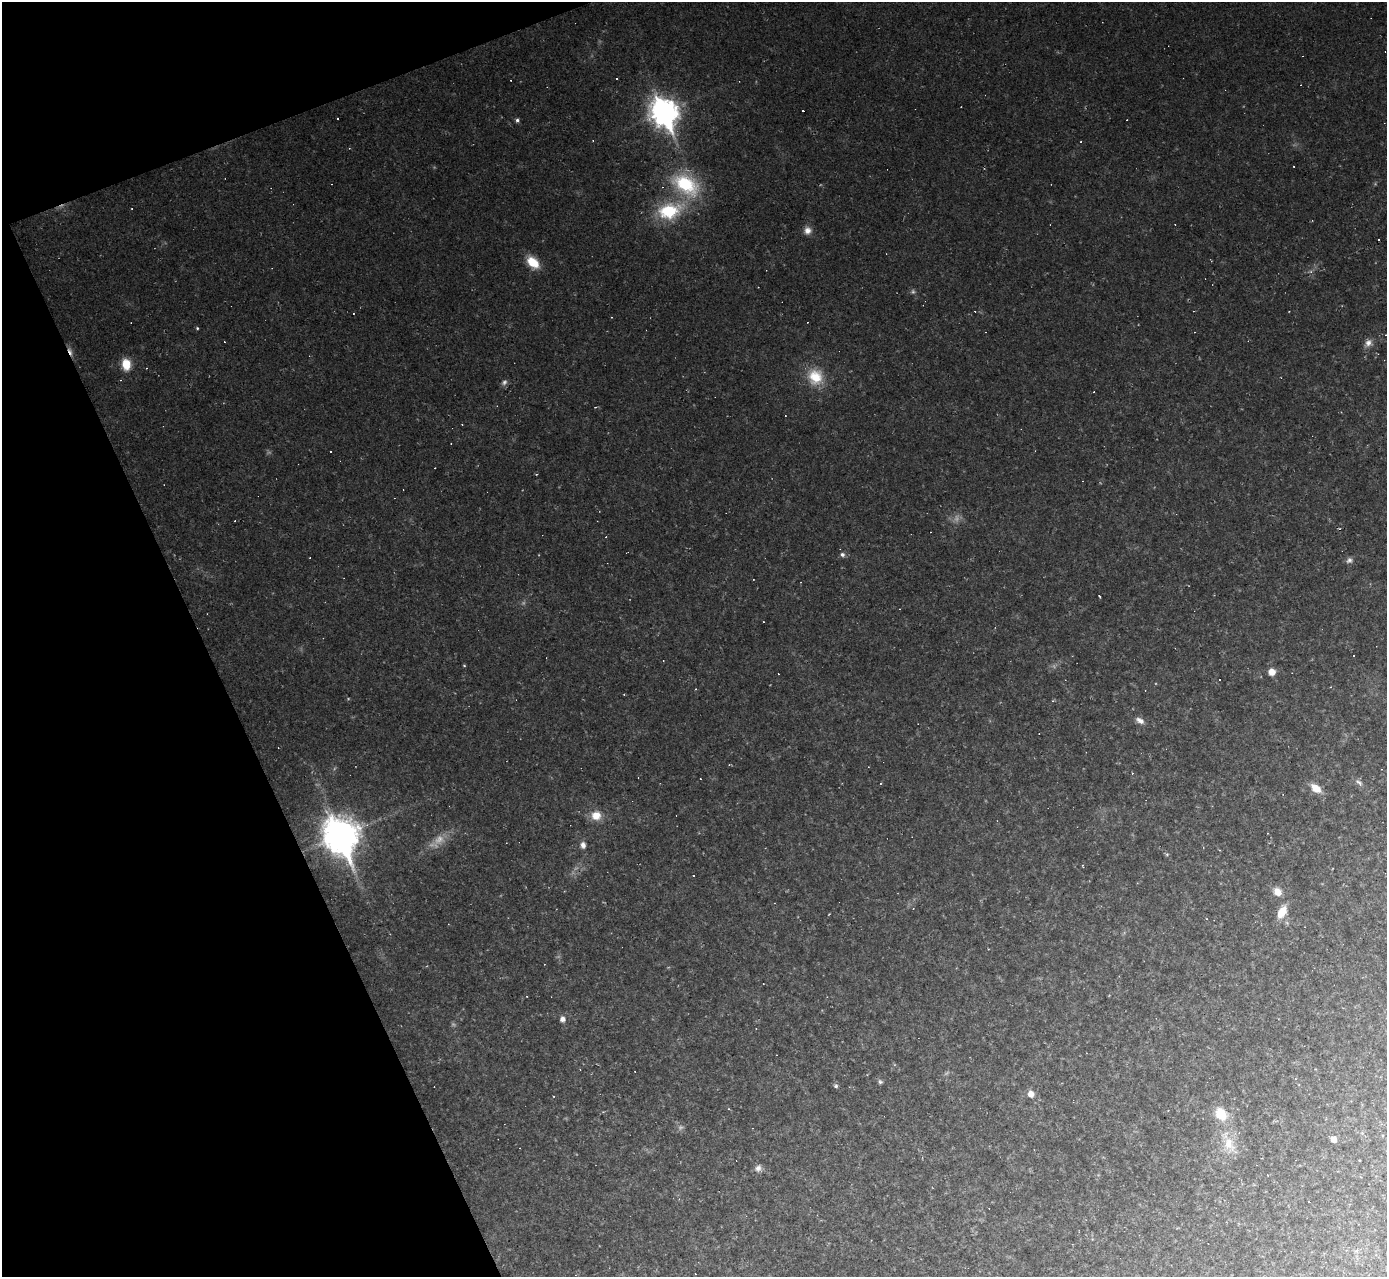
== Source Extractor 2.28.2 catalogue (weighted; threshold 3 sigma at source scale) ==
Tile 5 of 4 x 4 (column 1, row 2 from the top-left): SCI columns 1-1385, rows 2828-4102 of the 5539 x 5526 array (HDU 1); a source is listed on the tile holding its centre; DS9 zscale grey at full resolution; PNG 1389 x 1279 px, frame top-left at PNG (2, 2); no overlay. Shown black and unused: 19% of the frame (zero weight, under 2 of 3 exposures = <1% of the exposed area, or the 3 px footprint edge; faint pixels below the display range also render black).
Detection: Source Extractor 2.28.2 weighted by HDU 2 'WHT'; one run over the whole footprint, this tile lists its part. Background 0.0438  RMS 0.0071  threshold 0.032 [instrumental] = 3 sigma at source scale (4.5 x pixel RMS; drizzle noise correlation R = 1.50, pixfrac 1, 0.05/0.05 arcsec/px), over >= 5 px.
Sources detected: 91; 7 too faint to see at this stretch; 35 cosmic-ray / hot-pixel residue — not listed; the other 49 listed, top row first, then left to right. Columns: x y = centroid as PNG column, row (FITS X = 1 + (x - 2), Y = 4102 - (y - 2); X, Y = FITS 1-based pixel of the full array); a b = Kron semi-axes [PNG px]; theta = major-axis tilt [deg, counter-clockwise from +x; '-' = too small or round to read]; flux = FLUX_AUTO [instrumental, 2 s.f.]
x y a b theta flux
617 79 3 2 - 0.71
664 112 12 10 -64 790
337 118 3 2 - 0.79
517 120 6 4 72 1.7
593 141 3 3 - 0.58
686 184 37 23 -33 56
132 209 3 2 - 0.63
669 211 31 19 14 45
1175 224 3 2 - 0.49
807 231 10 9 - 5.1
1378 240 3 3 - 4.1
533 262 16 10 -43 15
611 317 3 2 - 0.45
197 328 4 4 - 0.87
1368 343 12 9 47 4.6
70 351 14 4 -69 3.3
126 364 12 9 -81 14
815 377 21 20 - 22
504 382 8 7 - 2.4
330 452 3 3 - 2.9
842 554 6 5 - 2.2
1349 560 9 6 31 2.6
1099 596 3 2 - 2.3
464 666 4 3 - 0.63
1272 672 7 6 - 7.5
1330 687 3 2 - 0.41
696 689 4 2 - 0.5
624 694 2 2 - 0.56
1140 720 12 7 -28 4
729 765 4 3 - 0.58
700 779 2 2 - 0.52
1359 782 12 5 -42 2.7
1316 788 13 8 -37 9.9
596 815 12 11 - 10
1267 833 3 2 - 0.51
340 836 15 11 -67 1500
583 845 8 6 -82 3.7
1083 866 4 3 - 0.46
1277 892 10 8 -46 7
1282 912 14 8 63 12
1207 919 3 2 - 0.49
562 1019 6 5 - 4.4
880 1082 6 6 - 1.5
836 1086 6 5 - 1.6
1031 1094 7 6 - 6
1221 1114 14 11 -49 19
1333 1139 6 6 - 5.1
1229 1144 26 15 -70 18
758 1168 10 8 48 3.6
Overlapping masked pixels (flux is a lower limit): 1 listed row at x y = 70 351